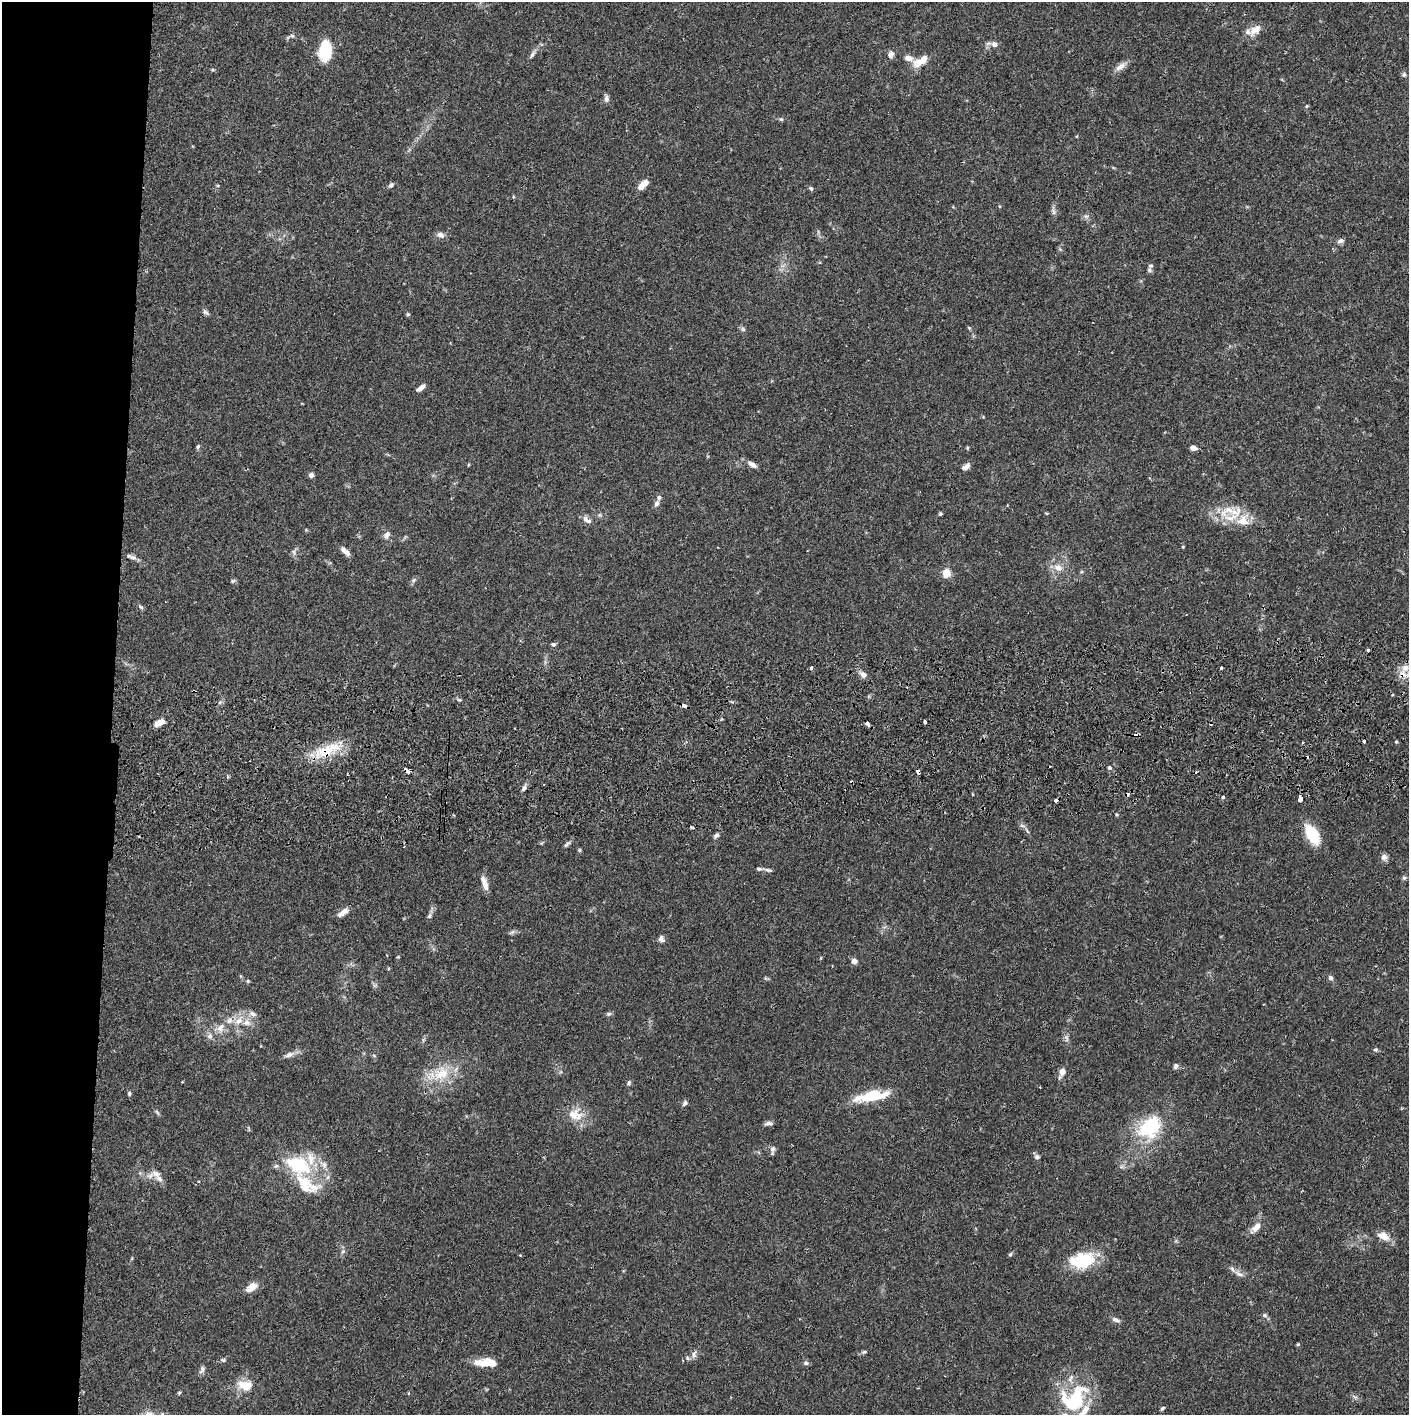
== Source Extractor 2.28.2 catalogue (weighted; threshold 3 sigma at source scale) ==
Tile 4 of 3 x 3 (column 1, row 2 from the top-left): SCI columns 5-1411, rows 1471-2883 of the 4233 x 4354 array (HDU 1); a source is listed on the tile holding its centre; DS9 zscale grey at full resolution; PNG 1411 x 1417 px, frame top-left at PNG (2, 2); no overlay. Shown black and unused: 8% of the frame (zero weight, under 2 of 3 exposures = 3% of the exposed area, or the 3 px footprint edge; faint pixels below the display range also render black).
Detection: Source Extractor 2.28.2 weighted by HDU 2 'WHT'; one run over the whole footprint, this tile lists its part. Background 0.0674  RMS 0.0048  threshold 0.0217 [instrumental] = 3 sigma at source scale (4.5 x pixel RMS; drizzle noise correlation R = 1.50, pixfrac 1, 0.05/0.05 arcsec/px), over >= 5 px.
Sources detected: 154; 5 cosmic-ray / hot-pixel residue — not listed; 16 inside a brighter listed object's ellipse — not listed separately; the other 133 listed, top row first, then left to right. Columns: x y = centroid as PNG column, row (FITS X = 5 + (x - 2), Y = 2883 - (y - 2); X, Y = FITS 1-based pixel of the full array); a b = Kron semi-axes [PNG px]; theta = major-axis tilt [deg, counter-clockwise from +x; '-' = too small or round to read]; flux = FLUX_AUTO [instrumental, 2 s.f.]
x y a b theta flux
1255 30 18 10 40 5.2
292 36 7 5 5 0.99
994 44 8 7 - 2.2
325 50 19 12 85 20
532 54 11 5 57 1.6
891 54 9 7 69 2.1
908 58 10 7 -16 3
921 61 23 9 35 6.8
1120 66 16 7 35 3.1
1404 75 7 5 76 0.94
606 98 10 6 87 1.6
1306 106 6 4 89 0.48
781 119 6 5 - 0.82
643 184 11 6 44 5.8
391 185 7 5 44 1
811 188 6 5 - 0.89
1053 211 13 5 -81 1.4
440 235 10 7 -17 2.1
1340 241 9 6 10 1.4
1150 266 8 5 59 1
206 312 10 5 -44 1.2
408 314 5 4 - 0.62
969 328 5 4 - 0.53
743 329 6 5 - 0.87
421 388 9 4 38 2.7
198 447 6 4 53 0.76
967 448 5 3 - 0.47
1193 448 5 4 - 3.3
752 464 12 6 -34 2.5
966 466 9 5 34 2.4
311 475 6 5 - 1.6
656 503 8 6 71 1.6
1236 512 19 16 32 9.6
940 514 4 4 - 0.67
587 520 14 7 -35 2.4
387 535 11 7 52 2
345 551 12 5 -44 3.1
294 552 8 6 -85 1.4
133 558 11 6 -14 1.8
1058 568 14 9 -26 4.1
946 573 5 5 - 20
414 580 7 5 23 1
233 581 7 5 22 0.76
141 607 8 4 -36 0.78
553 644 4 3 - 2.3
1368 650 3 3 - 2.5
812 668 4 3 - 0.88
1221 668 4 3 - 1.5
1403 674 12 8 -53 4.2
863 675 8 7 - 2.4
194 691 4 2 - 0.42
684 706 4 3 - 2.6
925 721 4 3 - 6.7
159 723 9 5 26 5.6
867 723 4 3 - 6.8
1364 741 3 3 - 2
1302 742 3 3 - 1.7
1396 742 5 3 - 0.47
327 750 41 14 22 16
1109 768 5 5 - 1
408 771 5 3 - 5.9
918 772 4 4 - 2.4
524 788 8 5 58 1.4
1223 797 4 3 - 0.97
1300 799 5 4 - 4.9
1056 800 4 3 - 4.7
1022 825 7 4 -2 0.96
692 827 3 3 - 1.5
1312 834 23 11 -60 15
716 835 9 6 34 1.2
567 844 12 4 47 1.2
579 850 5 4 - 0.63
1384 857 9 8 - 1.9
759 869 7 5 1 1.1
768 870 11 4 -16 1.1
1404 878 7 5 15 0.89
485 883 17 6 -73 3.8
343 912 16 6 36 2.9
429 916 8 5 61 1.1
512 932 8 4 44 0.95
661 939 8 7 - 1.7
398 957 4 3 - 0.39
854 961 6 5 - 2.5
388 969 4 3 - 0.71
1331 978 6 5 - 1.3
248 981 5 4 - 0.58
253 1014 10 7 -33 2
608 1014 7 5 15 0.96
239 1021 16 9 42 5.5
220 1028 15 10 60 4.6
210 1036 8 7 - 1.8
1066 1038 11 5 -76 1.6
1375 1050 5 5 - 0.87
289 1055 14 6 21 2.3
374 1056 6 3 -21 0.58
1175 1066 8 6 75 1.2
1062 1072 10 6 66 3.6
441 1074 27 18 25 15
629 1083 6 6 - 0.89
129 1093 6 4 -78 0.73
872 1096 40 11 11 17
685 1103 8 5 57 1.2
157 1112 9 3 -45 0.77
575 1114 21 17 -8 8.5
768 1123 11 5 5 1.4
1150 1128 31 22 40 30
772 1150 11 5 89 1.4
1037 1157 6 6 - 1.2
298 1165 31 19 -23 28
156 1174 13 9 -29 3.1
199 1181 3 2 - 0.41
1256 1227 14 8 42 3.6
1383 1236 16 10 -24 4.5
343 1251 6 4 19 0.72
1010 1254 6 5 - 0.66
520 1255 3 3 - 0.32
1082 1260 28 17 9 23
1239 1274 13 6 -28 2.2
252 1287 15 9 35 4.4
1265 1315 7 5 -23 0.99
1116 1320 12 5 -23 1.6
1298 1344 5 4 - 0.56
865 1352 7 3 9 0.75
694 1354 10 6 72 1.8
223 1360 7 5 -15 0.83
490 1363 29 9 -7 8
806 1363 7 6 - 1.3
202 1369 11 6 68 1.4
245 1385 18 11 -14 8.2
179 1393 5 4 - 0.55
1355 1397 7 4 -33 1
1076 1399 36 18 65 32
1162 1408 7 4 44 0.69
Overlapping masked pixels (flux is a lower limit): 7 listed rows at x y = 1403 674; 194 691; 867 723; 327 750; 408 771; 918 772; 1056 800
Isophote crosses this tile's border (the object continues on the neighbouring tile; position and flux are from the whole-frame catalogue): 1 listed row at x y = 1403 674